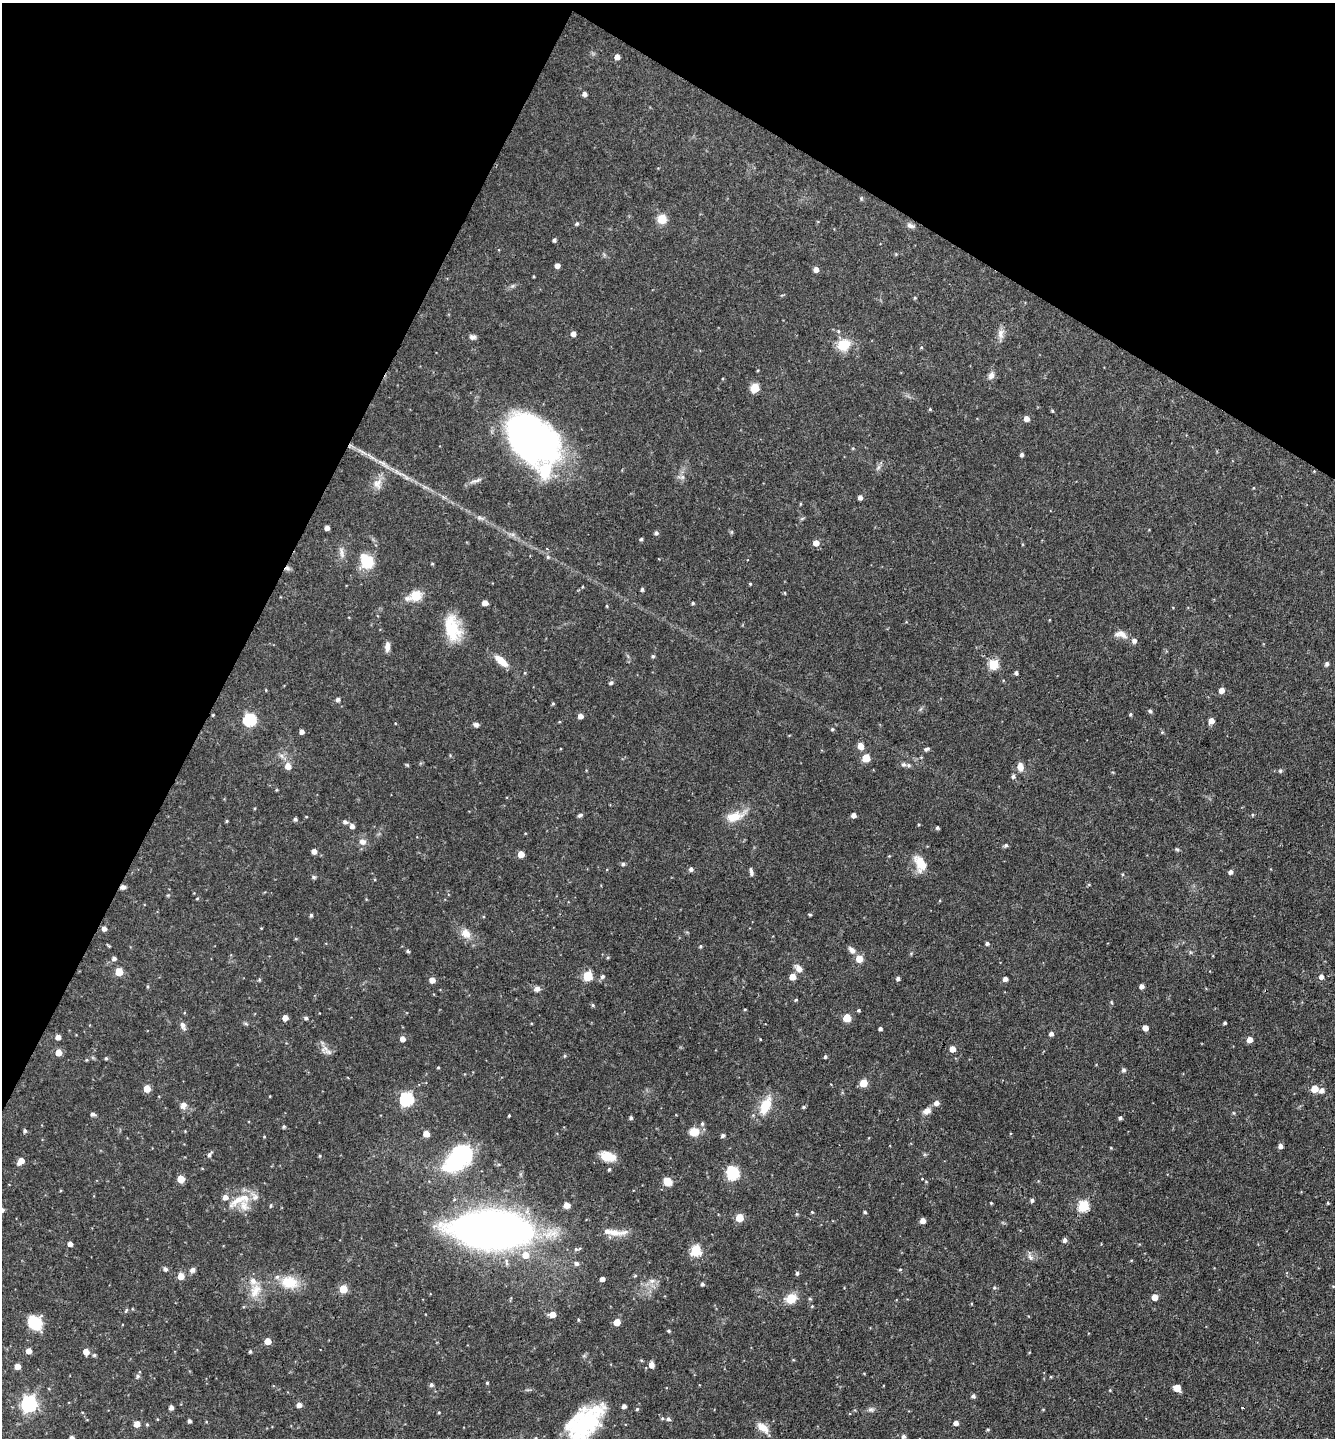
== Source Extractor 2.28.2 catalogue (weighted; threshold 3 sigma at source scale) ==
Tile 2 of 4 x 4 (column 2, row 1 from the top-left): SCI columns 1477-2809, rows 4311-5746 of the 5757 x 5746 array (HDU 1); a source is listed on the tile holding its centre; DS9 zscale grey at full resolution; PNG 1337 x 1440 px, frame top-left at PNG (2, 3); no overlay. Shown black and unused: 26% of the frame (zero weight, under 3 of 4 exposures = <1% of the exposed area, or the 3 px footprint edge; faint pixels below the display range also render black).
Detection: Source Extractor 2.28.2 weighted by HDU 2 'WHT'; one run over the whole footprint, this tile lists its part. Background 0.0911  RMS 0.0041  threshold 0.0186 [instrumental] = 3 sigma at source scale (4.5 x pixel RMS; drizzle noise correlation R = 1.50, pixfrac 1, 0.05/0.05 arcsec/px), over >= 5 px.
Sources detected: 269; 2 inside a brighter object's white glare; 1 cosmic-ray / hot-pixel residue — not listed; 8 inside a brighter listed object's ellipse — not listed separately; the other 258 listed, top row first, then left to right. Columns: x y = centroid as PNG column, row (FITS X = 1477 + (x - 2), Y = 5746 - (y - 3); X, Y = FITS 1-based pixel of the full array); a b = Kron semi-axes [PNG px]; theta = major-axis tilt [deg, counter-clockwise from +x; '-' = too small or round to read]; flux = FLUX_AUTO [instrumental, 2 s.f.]
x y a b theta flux
617 57 4 4 - 2.5
585 94 4 4 - 1.5
861 198 6 4 -48 0.51
662 219 5 5 - 18
577 224 5 4 - 0.68
910 225 10 6 -31 1.5
554 240 4 4 - 0.83
896 254 4 4 - 0.36
557 265 4 4 - 2.2
816 269 4 4 - 2.7
533 276 4 3 - 0.35
915 298 4 4 - 0.42
573 334 4 4 - 2.4
1001 334 14 8 86 2.6
472 337 8 6 -5 1.4
844 344 16 12 35 8.4
921 347 5 3 - 0.39
991 375 11 7 61 1.9
755 388 5 5 - 15
930 409 4 4 - 0.45
1052 411 4 3 - 0.43
1026 419 5 5 - 2.7
532 439 58 39 -43 140
1022 454 4 4 - 1
879 467 7 4 70 0.96
682 477 7 6 - 1.2
475 481 18 5 17 1.7
377 483 15 12 72 3.6
860 497 4 4 - 1.9
800 504 5 3 - 0.35
480 518 12 4 -16 1.3
327 528 4 4 - 2.1
656 533 5 4 - 0.99
641 539 4 4 - 0.62
816 543 5 5 - 3.5
341 552 18 5 -81 2.1
548 557 5 5 - 0.64
367 562 15 14 - 10
432 564 5 3 - 0.34
750 584 4 3 - 0.39
642 589 4 3 - 0.86
785 593 4 3 - 0.37
416 596 7 5 19 24
485 603 5 4 - 3.3
693 603 4 3 - 0.63
607 606 5 3 - 0.37
452 628 32 17 -78 14
1121 634 18 9 -13 3.1
387 647 11 5 85 2.6
653 656 5 4 - 0.57
501 661 19 7 -41 5.5
994 664 6 5 - 20
1327 664 5 4 - 1.1
525 673 5 3 - 0.34
1016 673 4 3 - 0.89
611 683 6 4 27 0.62
1221 690 5 5 - 3
338 699 5 4 - 1.1
553 704 4 4 - 0.46
1150 711 5 5 - 0.65
1130 714 5 4 - 0.5
213 715 4 3 - 0.34
580 716 5 4 - 2.4
250 720 6 6 - 51
1211 721 5 4 - 3.5
476 725 7 5 -17 1.1
832 729 5 4 - 0.52
302 732 4 4 - 1.8
1162 732 5 4 - 0.46
860 746 6 5 - 4.1
926 749 8 4 15 0.84
281 756 8 6 -22 1.4
866 758 5 5 - 12
904 764 7 6 - 1.2
288 766 6 5 - 3.9
1020 767 10 6 -82 2.9
1280 771 5 4 - 0.61
1013 776 4 4 - 1.1
580 815 6 5 - 0.79
853 815 4 4 - 1.9
1252 815 4 3 - 0.42
734 817 25 12 12 6.8
295 819 5 4 - 0.87
227 821 4 4 - 0.42
345 822 7 5 -26 0.91
352 826 5 5 - 1.8
937 828 4 4 - 0.75
362 842 10 8 -11 2.2
1006 845 5 4 - 0.85
1177 849 6 4 -28 0.57
314 851 5 4 - 2.3
521 854 5 5 - 5.6
889 856 4 4 - 0.31
623 864 4 4 - 0.83
920 864 22 12 -64 7
691 869 5 5 - 1.1
751 872 11 4 -81 1.1
1230 872 5 4 - 1.5
314 877 6 5 - 0.66
1089 884 5 3 - 0.4
123 887 7 5 1 1.1
197 898 5 3 - 0.37
311 915 4 3 - 0.67
810 915 4 4 - 0.47
104 929 5 5 - 1.8
466 934 14 11 -48 3.9
987 943 4 4 - 0.91
109 946 5 3 - 0.42
700 946 5 4 - 0.48
852 950 10 6 -41 1.8
408 951 4 4 - 0.65
608 957 5 3 - 0.39
114 958 5 5 - 1.3
859 959 5 5 - 7.2
799 968 11 7 -47 2.6
119 972 5 5 - 9.9
588 976 5 5 - 19
602 976 6 5 - 0.97
792 977 5 5 - 4.6
1321 977 5 4 - 1.9
259 979 4 4 - 0.53
898 979 4 4 - 1.1
1005 979 4 4 - 1.9
432 980 5 4 - 3.5
1142 986 4 4 - 1.6
537 989 8 7 - 1.5
796 1000 5 4 - 0.48
1111 1002 6 3 -71 0.42
593 1005 5 4 - 0.6
745 1009 5 3 - 0.32
859 1010 4 3 - 0.5
285 1018 5 4 - 3
306 1018 4 4 - 0.9
847 1018 5 5 - 12
1225 1023 3 3 - 0.64
246 1024 6 4 -19 0.56
183 1026 11 6 -69 1.7
1145 1028 5 4 - 3
880 1029 4 3 - 0.92
1051 1034 4 4 - 1.3
58 1037 4 4 - 2.4
403 1039 5 5 - 2.5
1249 1039 5 4 - 3.4
952 1049 5 5 - 3.7
58 1052 5 5 - 5.2
328 1052 12 6 -25 1.8
565 1056 4 4 - 0.51
825 1057 4 3 - 0.71
106 1058 4 4 - 0.55
438 1067 4 3 - 0.36
1123 1070 5 5 - 0.93
863 1083 5 5 - 8.6
147 1089 5 5 - 6.1
1314 1089 5 5 - 7.5
1322 1090 6 5 - 1.9
407 1099 6 6 - 60
936 1103 5 5 - 2.1
183 1105 9 7 58 2
765 1106 25 12 64 9.2
804 1107 4 4 - 0.62
926 1111 11 7 22 2.1
93 1114 5 4 - 1.2
509 1116 3 2 - 0.44
631 1118 5 4 - 0.77
1120 1118 4 4 - 0.9
702 1124 6 5 - 0.79
284 1126 4 4 - 0.6
25 1131 5 4 - 0.81
694 1132 12 10 5 4.5
426 1134 5 5 - 4.1
723 1136 5 4 - 0.98
264 1137 4 3 - 0.32
1280 1146 5 4 - 1.6
1111 1148 4 3 - 0.33
209 1154 8 4 48 1.1
320 1156 5 3 - 0.41
608 1156 18 10 -14 5.8
457 1158 35 19 44 43
21 1161 7 5 48 4.1
609 1169 4 3 - 0.55
733 1174 6 6 - 44
181 1179 5 5 - 8.1
668 1182 9 7 -31 4.4
225 1197 6 6 - 2.4
255 1197 13 8 -51 2.7
237 1200 32 9 40 7.3
1032 1200 5 4 - 0.89
991 1203 3 3 - 0.37
1328 1203 4 3 - 0.41
567 1205 7 6 - 2.4
271 1206 4 4 - 0.51
1083 1206 6 5 - 32
812 1212 4 3 - 0.36
865 1212 4 3 - 0.54
739 1218 5 5 - 8.7
923 1221 5 4 - 2.7
492 1230 72 30 -3 270
614 1232 26 8 -7 5.2
1065 1240 5 4 - 1.3
70 1244 4 4 - 2.2
695 1251 6 5 - 31
1030 1256 13 4 -69 1.2
576 1263 6 5 - 1.2
165 1269 6 5 - 1.1
900 1269 5 3 - 0.44
192 1270 7 6 - 1.4
797 1273 4 4 - 0.85
181 1276 5 5 - 5.2
635 1276 5 3 - 0.44
602 1279 4 4 - 1.8
652 1281 7 6 - 1.5
289 1282 23 16 -11 10
702 1284 4 4 - 0.81
994 1288 5 3 - 0.48
343 1289 5 5 - 12
255 1291 21 12 57 6.6
1155 1297 5 5 - 3.9
791 1299 12 10 22 6.3
812 1306 4 3 - 0.34
126 1310 6 3 54 0.49
552 1315 5 5 - 4
578 1320 4 3 - 0.44
617 1322 5 4 - 6.3
35 1323 14 12 -52 13
669 1331 4 4 - 0.45
268 1341 5 5 - 5.4
29 1351 5 5 - 2.8
86 1352 5 5 - 4
250 1352 4 3 - 0.58
94 1355 4 4 - 0.69
651 1365 6 5 - 2.8
17 1366 4 4 - 4.1
138 1376 7 5 75 0.89
1051 1377 4 3 - 0.4
487 1383 4 3 - 0.41
431 1385 5 5 - 1
1177 1388 5 5 - 6.1
973 1396 4 4 - 1.1
29 1404 7 6 - 120
299 1405 4 4 - 2.5
624 1406 4 4 - 1.5
171 1407 4 4 - 1.7
1242 1408 3 2 - 0.53
637 1409 4 4 - 0.53
871 1409 10 6 -12 1.1
439 1412 4 3 - 0.4
662 1418 5 4 - 0.56
668 1419 6 5 - 0.91
189 1421 4 3 - 0.94
956 1423 4 4 - 2.1
137 1424 5 5 - 3.9
147 1424 5 4 - 0.44
585 1425 49 26 49 41
763 1428 17 9 -39 4.3
988 1429 4 4 - 0.48
903 1436 5 4 - 1.1
71 1438 5 4 - 1.6
535 1438 4 4 - 0.48
Overlapping masked pixels (flux is a lower limit): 1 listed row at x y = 123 887
Isophote crosses this tile's border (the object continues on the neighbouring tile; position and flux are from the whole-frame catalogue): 3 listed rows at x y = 585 1425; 71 1438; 535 1438